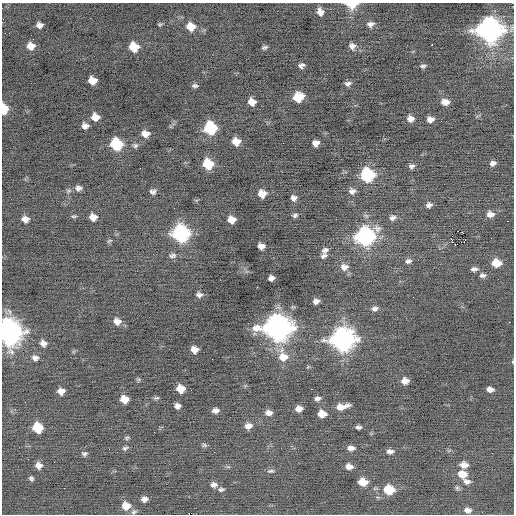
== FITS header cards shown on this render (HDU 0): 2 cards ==
NAXIS1  =                  512 / Axis length
NAXIS2  =                  512 / Axis length

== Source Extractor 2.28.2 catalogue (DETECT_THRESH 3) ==
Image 512 x 512 px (HDU 0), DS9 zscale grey, 1 PNG px = 1 image px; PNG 516 x 516 px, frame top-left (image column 1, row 512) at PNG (2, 3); no overlay
Background -0.0687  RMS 0.76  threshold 2.28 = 3 sigma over >= 5 px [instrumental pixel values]
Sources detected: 119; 1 with non-positive FLUX_AUTO (blend fragments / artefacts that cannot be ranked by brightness) is not listed; the other 118 listed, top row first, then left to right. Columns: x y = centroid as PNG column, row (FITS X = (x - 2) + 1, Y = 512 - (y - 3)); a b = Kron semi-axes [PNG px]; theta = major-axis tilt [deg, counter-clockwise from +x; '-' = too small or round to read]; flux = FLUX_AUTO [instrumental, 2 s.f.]
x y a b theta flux
351 4 8 5 -7 1100
320 12 7 6 - 310
160 24 6 5 - 59
370 24 9 7 12 200
39 25 6 5 - 250
191 26 8 7 - 690
489 30 12 11 - 36000
432 45 2 2 - 530
31 46 8 7 - 450
352 46 8 7 - 230
134 47 8 7 - 1200
264 47 6 4 17 110
301 65 6 4 18 160
423 66 7 4 6 110
92 80 7 6 - 660
348 84 7 5 8 180
195 85 6 4 -6 110
298 97 8 7 - 1200
252 102 7 6 - 410
445 102 8 7 - 340
4 109 8 6 88 1200
95 117 7 6 - 540
410 119 7 6 - 290
430 119 7 5 10 290
85 126 7 6 - 280
210 128 9 8 - 3700
145 134 8 7 - 400
236 141 7 7 - 570
316 143 6 6 - 310
116 144 8 8 - 3100
135 146 7 6 - 120
493 163 6 5 - 190
208 164 8 8 - 1700
411 166 7 6 - 150
367 175 9 8 - 5200
78 188 9 7 2 200
352 191 8 7 - 210
153 192 7 5 4 160
262 194 7 7 - 580
294 198 6 6 - 190
429 205 6 5 - 170
490 214 9 7 3 310
295 215 6 5 - 110
74 216 9 3 4 75
93 217 7 6 - 390
393 218 9 7 23 180
25 219 8 7 - 320
232 220 7 6 - 600
508 221 2 2 - 33
458 231 2 2 - 3900
181 233 10 9 - 11000
365 236 10 9 - 14000
109 241 7 4 27 73
455 244 2 2 - 69
261 246 6 6 - 310
325 250 8 6 31 180
173 255 10 7 13 180
324 256 9 6 34 150
408 261 7 6 - 160
496 263 8 6 -3 800
344 267 10 8 -1 330
474 269 8 5 5 170
483 275 9 6 -3 160
271 278 6 5 - 220
199 295 8 6 0 180
316 301 6 5 - 210
375 308 8 6 17 190
117 321 9 8 - 350
510 322 3 2 - 120
278 327 12 10 -3 47000
9 332 11 10 - 44000
343 339 12 10 2 30000
43 343 7 6 - 260
194 350 6 6 - 380
283 356 14 11 -73 920
35 358 8 7 - 210
513 362 4 3 - 36
405 381 7 6 - 350
181 389 7 6 - 740
311 389 2 2 - 28
490 389 7 5 -6 260
61 391 6 6 - 350
156 398 7 4 12 84
317 398 8 6 8 170
124 399 7 6 - 570
25 402 2 2 - 23
177 406 5 5 - 220
342 407 12 5 11 610
299 409 7 5 8 330
215 411 7 5 11 230
269 413 8 6 2 280
322 414 7 6 - 620
248 426 9 7 15 300
358 427 6 4 -2 130
38 428 8 7 - 1800
127 438 7 5 4 86
204 445 8 5 -8 99
125 448 8 5 20 120
351 448 9 5 -1 230
390 451 9 6 1 200
84 454 7 6 - 130
28 459 2 2 - 25
39 465 7 7 - 320
464 465 9 7 -4 370
349 466 8 6 -6 310
271 471 10 5 6 120
462 474 10 9 - 600
31 478 5 5 - 110
467 481 9 6 -17 210
363 482 8 6 -6 770
214 485 8 6 2 230
457 488 7 6 - 97
221 489 8 5 4 130
389 490 9 8 - 1400
144 499 7 6 - 250
126 506 9 8 - 660
467 510 9 6 -12 230
134 512 8 6 19 120
At the frame edge (FLAGS 8, measured only in part): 5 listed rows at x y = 351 4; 489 30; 4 109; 9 332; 513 362
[1 non-positive-flux detection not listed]